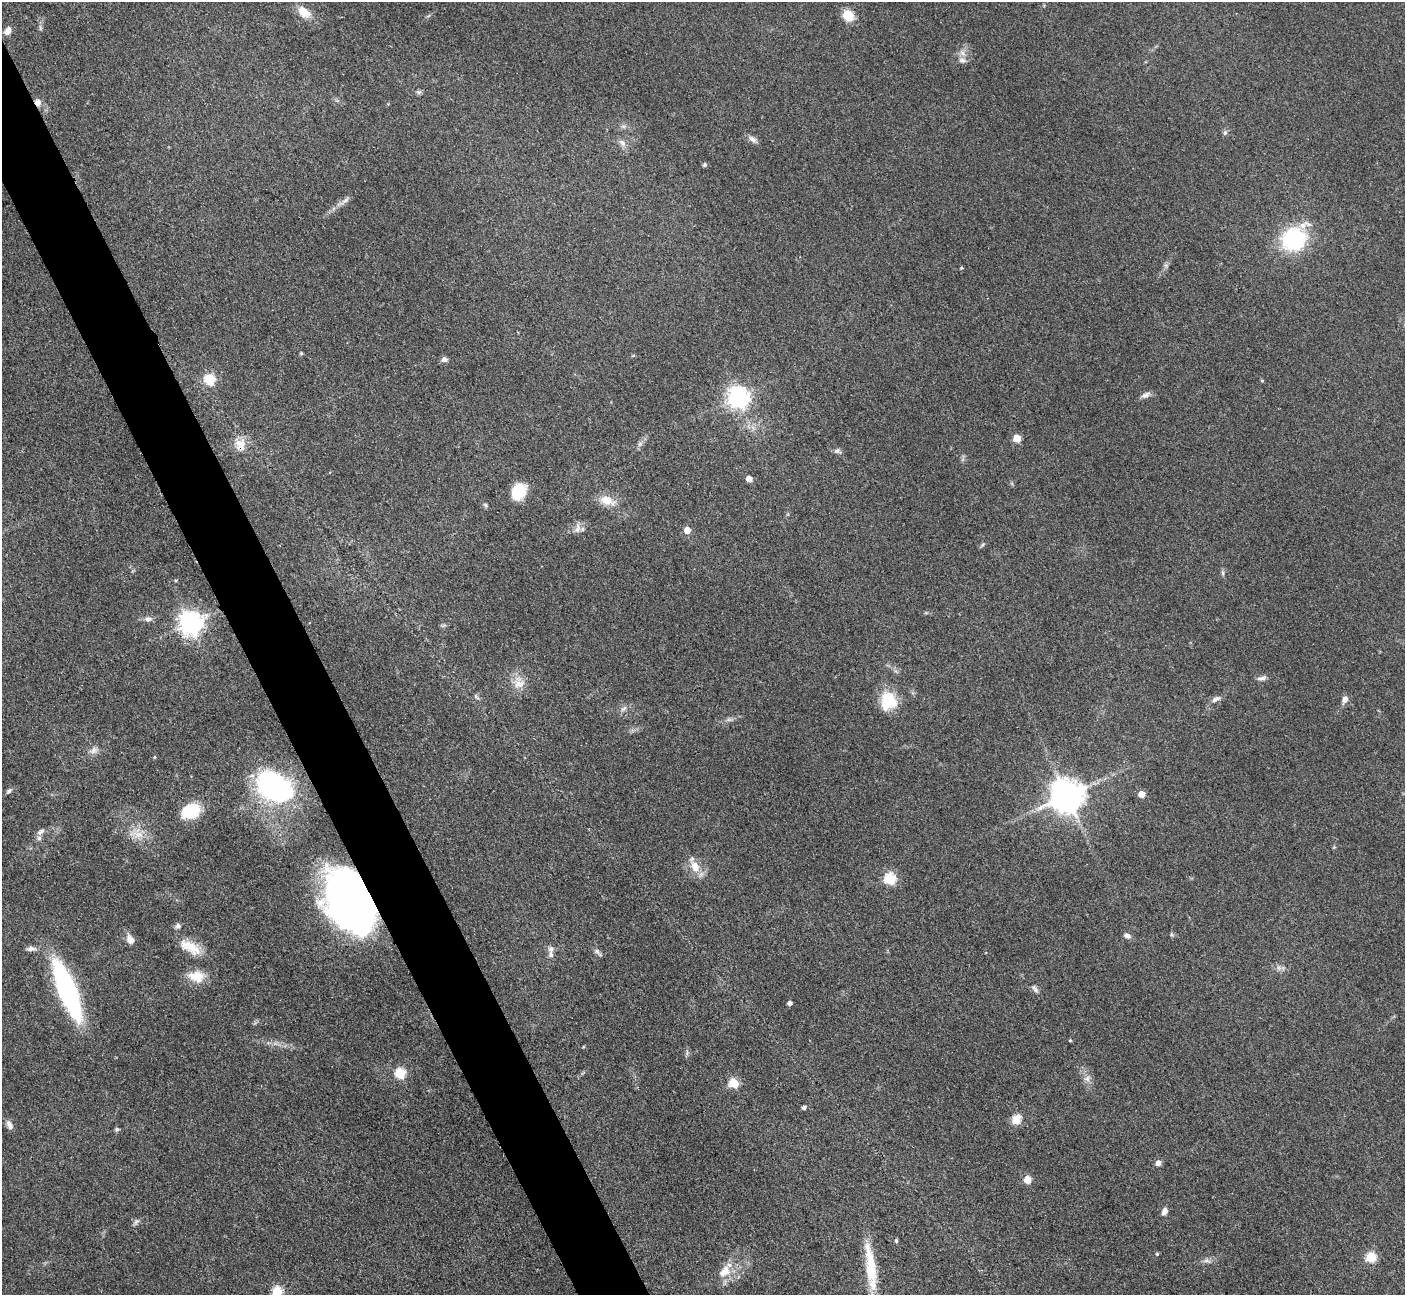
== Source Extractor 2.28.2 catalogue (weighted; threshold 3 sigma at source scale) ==
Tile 11 of 4 x 4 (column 3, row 3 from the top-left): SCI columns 2825-4227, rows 1594-2886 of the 5648 x 5638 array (HDU 1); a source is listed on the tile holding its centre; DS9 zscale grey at full resolution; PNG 1407 x 1297 px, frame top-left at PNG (2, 2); no overlay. Shown black and unused: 5% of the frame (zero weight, under 3 of 4 exposures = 2% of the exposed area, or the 3 px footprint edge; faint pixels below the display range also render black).
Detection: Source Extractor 2.28.2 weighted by HDU 2 'WHT'; one run over the whole footprint, this tile lists its part. Background 0.093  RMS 0.0063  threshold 0.0282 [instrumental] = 3 sigma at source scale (4.5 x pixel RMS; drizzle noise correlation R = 1.50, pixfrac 1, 0.05/0.05 arcsec/px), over >= 5 px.
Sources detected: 94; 2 inside a brighter listed object's ellipse — not listed separately; the other 92 listed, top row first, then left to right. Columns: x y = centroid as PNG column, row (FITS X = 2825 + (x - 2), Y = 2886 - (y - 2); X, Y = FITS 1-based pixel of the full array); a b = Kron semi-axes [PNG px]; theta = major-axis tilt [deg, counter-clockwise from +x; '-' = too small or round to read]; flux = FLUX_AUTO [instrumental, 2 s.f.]
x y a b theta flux
304 12 18 11 -42 9.3
848 15 12 10 -56 11
7 31 9 6 53 4.4
962 53 11 6 -49 2.8
962 60 12 6 -8 2.7
419 92 8 6 19 1.4
38 102 9 8 - 3.8
1225 132 8 6 74 1.5
752 139 12 7 -38 2.9
622 143 11 8 -53 3.3
705 165 5 4 - 1.2
345 201 17 5 39 3.5
1294 239 21 19 32 68
1166 265 7 4 18 1.2
961 268 4 4 - 0.73
301 353 5 4 - 0.72
633 356 5 3 - 0.65
444 359 7 6 - 2.4
210 379 6 6 - 46
1262 381 4 4 - 0.72
1146 395 13 6 27 2.9
738 398 8 7 - 420
1017 438 5 5 - 16
640 444 9 6 73 2.1
240 445 21 15 -76 9.5
837 451 10 6 -13 2
749 479 5 4 - 6.3
519 491 17 13 66 20
607 500 19 11 -20 10
486 505 7 5 -42 1.2
578 528 15 7 82 3.5
687 530 5 5 - 9.4
982 545 7 3 52 0.93
1223 573 8 5 -84 1.4
176 580 4 4 - 0.82
148 619 10 7 4 3
190 623 8 8 - 530
444 625 8 4 30 1.1
1262 678 13 6 12 2.6
519 683 18 15 -63 9.1
476 696 9 3 -56 1.2
1216 699 13 6 26 2.9
1345 699 8 6 59 3.8
888 701 23 20 -82 19
623 709 10 6 44 2.4
728 720 9 4 19 1.7
94 750 12 8 28 3.4
154 757 5 3 - 0.61
274 787 32 22 -33 140
9 791 9 5 45 1.5
1141 794 5 5 - 8
1067 796 10 10 - 1400
191 811 22 16 24 20
41 832 12 7 33 2.5
137 834 20 7 -16 7.1
1334 847 5 5 - 0.7
695 867 17 11 -66 9.2
890 878 6 6 - 57
349 902 54 35 -63 350
178 926 7 6 - 2.1
1172 934 6 4 -61 0.96
1127 936 10 6 -28 2.3
130 940 13 8 -63 4.5
190 947 31 13 -29 13
31 949 13 7 1 2.7
551 949 8 8 - 2.7
597 951 10 7 -47 2.1
1279 968 7 6 - 2
197 976 22 15 -6 12
1035 989 13 6 -51 2.4
67 990 42 12 -68 180
790 1003 4 4 - 2.6
1070 1040 4 3 - 0.76
583 1047 5 3 - 0.52
400 1073 6 6 - 35
1087 1078 10 8 48 3.3
734 1083 5 5 - 31
804 1107 6 5 - 1.3
1017 1119 13 10 67 7.6
9 1125 12 7 -67 3.4
117 1129 6 5 - 1
1158 1163 5 5 - 4.6
1027 1179 5 5 - 13
1164 1211 11 6 62 2.9
136 1222 10 6 43 1.9
896 1240 6 4 -75 1
1157 1254 5 4 - 0.75
1371 1257 5 5 - 39
1207 1261 11 4 -4 2.2
871 1267 65 13 -82 30
725 1271 20 12 45 11
277 1292 6 5 - 40
Overlapping masked pixels (flux is a lower limit): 4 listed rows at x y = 38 102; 240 445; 190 623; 349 902
Isophote crosses this tile's border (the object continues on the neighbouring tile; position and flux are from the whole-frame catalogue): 2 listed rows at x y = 871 1267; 277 1292